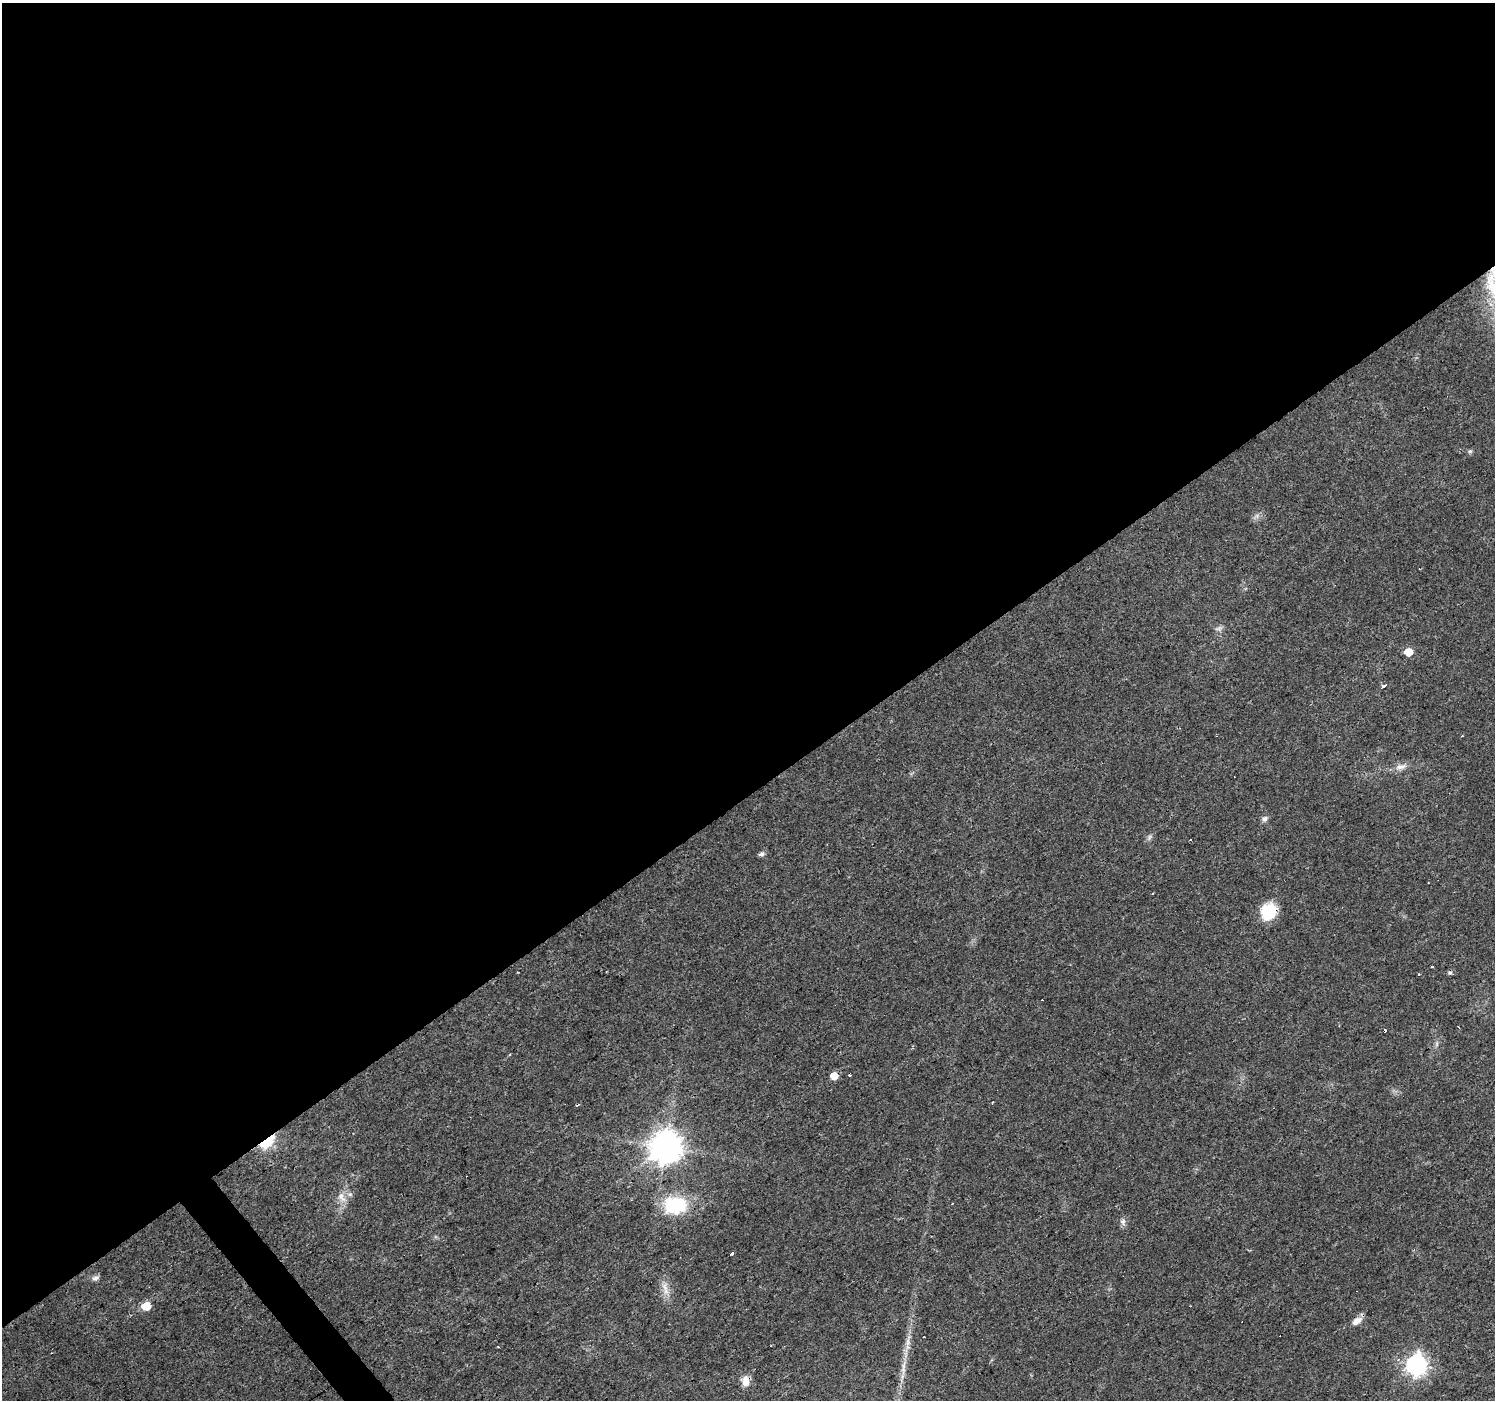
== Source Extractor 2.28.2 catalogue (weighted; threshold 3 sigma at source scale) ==
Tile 2 of 4 x 4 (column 2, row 1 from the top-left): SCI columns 1494-2986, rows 4325-5722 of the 5973 x 5915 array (HDU 1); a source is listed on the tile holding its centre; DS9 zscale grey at full resolution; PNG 1497 x 1402 px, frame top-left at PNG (2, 3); no overlay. Shown black and unused: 57% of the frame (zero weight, under 3 of 4 exposures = <1% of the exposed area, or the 3 px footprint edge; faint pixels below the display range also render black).
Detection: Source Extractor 2.28.2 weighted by HDU 2 'WHT'; one run over the whole footprint, this tile lists its part. Background 0.0154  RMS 0.0032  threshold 0.0144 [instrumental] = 3 sigma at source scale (4.5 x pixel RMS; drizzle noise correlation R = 1.50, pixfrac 1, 0.0396/0.0396 arcsec/px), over >= 5 px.
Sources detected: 42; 12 cosmic-ray / hot-pixel residue — not listed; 1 inside a brighter listed object's ellipse — not listed separately; the other 29 listed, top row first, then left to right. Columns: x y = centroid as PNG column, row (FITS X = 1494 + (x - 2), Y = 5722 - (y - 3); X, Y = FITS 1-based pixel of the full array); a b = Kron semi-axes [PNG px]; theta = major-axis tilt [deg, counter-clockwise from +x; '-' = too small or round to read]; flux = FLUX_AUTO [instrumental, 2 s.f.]
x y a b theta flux
1470 451 6 5 - 0.62
1257 516 7 4 -72 0.72
1219 628 12 6 19 1.1
1408 652 5 5 - 7.4
1384 686 4 3 - 3.1
1401 767 16 8 13 2.4
1265 819 8 7 - 1.1
1149 837 8 5 71 0.8
762 854 8 5 18 0.88
1268 911 19 16 55 10
1433 966 3 3 - 0.69
1450 973 7 5 3 0.6
1437 1044 7 4 89 0.67
834 1076 6 5 - 4.5
992 1102 3 2 - 0.29
267 1141 13 6 42 19
666 1147 10 9 - 570
350 1194 6 6 - 0.85
341 1196 10 8 73 2.1
675 1205 31 23 6 17
1123 1222 10 7 -80 1.2
733 1253 3 3 - 9
95 1278 10 7 16 1.1
665 1289 24 7 -76 3.3
146 1306 6 5 - 9
1356 1321 14 8 32 2.4
1416 1365 8 8 - 170
903 1368 28 5 84 3.9
745 1381 13 9 85 3
Overlapping masked pixels (flux is a lower limit): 4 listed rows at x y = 1268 911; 834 1076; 267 1141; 745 1381